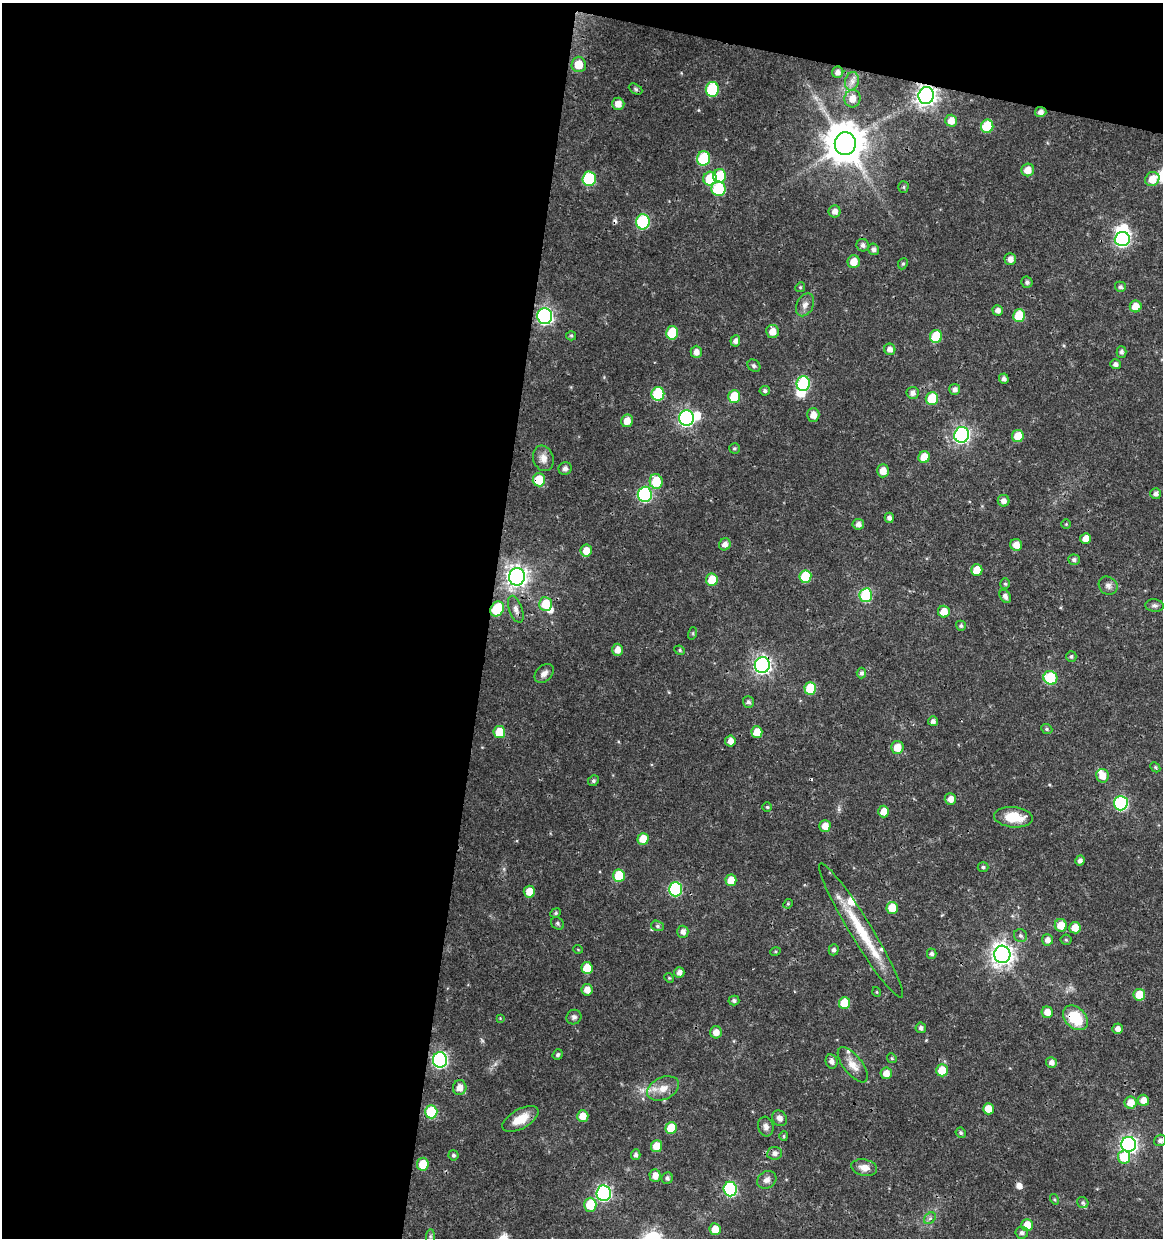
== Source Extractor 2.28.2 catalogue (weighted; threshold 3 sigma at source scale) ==
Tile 1 of 4 x 4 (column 1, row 1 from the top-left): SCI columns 283-1443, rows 3707-4942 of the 5147 x 4948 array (HDU 1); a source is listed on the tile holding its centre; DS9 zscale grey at full resolution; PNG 1165 x 1240 px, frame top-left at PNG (2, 3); each listed source drawn as its Kron ellipse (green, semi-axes under 4 px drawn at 4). Shown black and unused: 45% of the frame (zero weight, under 3 of 4 exposures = <1% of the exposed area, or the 3 px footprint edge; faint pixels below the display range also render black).
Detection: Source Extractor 2.28.2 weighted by HDU 2 'WHT'; one run over the whole footprint, this tile lists its part. Background 0.0216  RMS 0.002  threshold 0.00884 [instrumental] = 3 sigma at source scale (4.5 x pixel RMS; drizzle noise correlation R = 1.50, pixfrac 1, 0.0396/0.0396 arcsec/px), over >= 5 px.
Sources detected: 211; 4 inside a brighter object's white glare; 3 cosmic-ray / hot-pixel residue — neither listed nor drawn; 6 inside a brighter listed object's ellipse — not listed separately; the other 198 listed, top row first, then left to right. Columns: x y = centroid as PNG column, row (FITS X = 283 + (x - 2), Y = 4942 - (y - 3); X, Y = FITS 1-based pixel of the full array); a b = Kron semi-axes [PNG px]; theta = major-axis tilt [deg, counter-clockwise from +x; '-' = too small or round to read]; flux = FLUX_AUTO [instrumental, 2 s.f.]
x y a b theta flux
579 64 8 7 - 3.5
838 72 6 5 - 0.83
852 81 9 7 76 0.92
636 89 7 5 -28 0.35
712 89 7 6 - 13
926 96 8 8 - 130
852 99 9 8 - 1.7
618 104 6 6 - 1.6
1041 112 6 5 - 0.92
951 121 6 5 - 1.7
987 126 6 6 - 8.6
845 144 11 10 - 640
704 158 7 6 - 12
1028 170 6 6 - 2.1
719 176 7 6 - 6.7
589 179 7 7 - 15
710 179 7 6 - 6.4
1152 179 7 6 - 3.2
903 187 5 5 - 0.3
718 189 7 7 - 12
835 211 6 6 - 1
643 222 7 7 - 21
1122 239 7 7 - 37
863 245 6 6 - 0.64
873 249 6 5 - 0.64
1010 259 6 5 - 1.3
854 262 6 6 - 2.5
903 264 6 4 67 0.31
1027 282 6 5 - 0.5
800 287 5 4 - 0.25
1120 287 5 5 - 0.44
805 305 12 8 63 1.1
1136 306 6 6 - 2.9
998 310 5 5 - 0.84
545 316 8 7 - 57
1019 316 6 6 - 6.4
772 332 6 6 - 2
672 333 6 6 - 8
571 336 5 4 - 0.26
936 336 6 6 - 8.4
735 341 5 5 - 0.73
890 349 6 5 - 1
696 352 6 5 - 1.1
1122 352 5 5 - 0.51
1115 364 5 5 - 0.67
754 366 7 5 -39 0.42
1004 379 5 4 - 0.7
803 384 7 6 - 19
955 389 5 5 - 0.75
765 391 5 5 - 0.48
913 393 6 6 - 0.84
658 394 7 6 - 13
734 397 6 6 - 6.5
932 399 6 6 - 7.4
813 415 7 6 - 1.5
686 418 8 7 - 55
627 421 6 6 - 1.9
962 435 8 7 - 64
1018 436 6 6 - 3.4
734 448 5 5 - 0.32
924 457 6 5 - 3.4
543 458 13 10 -71 1.5
565 468 6 6 - 0.62
883 471 6 6 - 2
539 480 6 6 - 5.4
656 482 7 6 - 6.7
645 494 7 7 - 32
1155 494 5 5 - 0.7
1004 501 6 5 - 0.92
889 518 5 4 - 0.6
858 524 6 5 - 0.85
1066 524 4 4 - 0.22
1086 539 5 5 - 1.7
725 544 6 5 - 1
1016 545 6 6 - 1.9
586 551 6 5 - 2.5
1074 560 5 5 - 0.52
977 570 6 6 - 2.8
517 577 8 8 - 140
805 577 6 6 - 8.7
712 580 6 6 - 4.6
1005 584 5 5 - 0.33
1108 586 10 8 -38 0.91
866 595 7 6 - 17
1005 596 7 5 -59 0.74
545 604 7 6 - 5.1
1154 606 9 6 -5 0.58
497 609 8 6 53 9.8
516 609 14 6 -70 1
944 612 6 6 - 2.8
961 626 5 5 - 0.39
693 633 6 4 72 0.25
617 650 6 5 - 1.6
680 650 5 4 - 0.28
1071 656 5 5 - 0.39
762 665 8 7 - 80
544 673 11 7 45 1.1
861 673 5 4 - 0.52
1050 678 7 6 - 12
810 689 6 6 - 7.8
748 702 6 5 - 0.5
933 721 5 5 - 0.67
1047 729 6 4 -24 0.36
499 732 6 6 - 4.6
757 732 6 5 - 3.4
730 741 5 5 - 1.3
897 747 6 6 - 2.8
1155 767 6 4 -46 0.26
1102 776 7 6 - 2.1
593 781 5 5 - 0.39
950 799 6 5 - 1.5
1121 803 7 7 - 29
767 807 5 4 - 0.28
884 811 6 5 - 2.5
1013 817 19 10 -5 5
825 826 5 5 - 2.3
643 839 6 5 - 3.3
1080 860 5 4 - 0.69
983 867 5 5 - 0.39
619 876 6 6 - 7.3
731 880 6 5 - 3.1
675 889 7 6 - 22
529 892 6 5 - 2.4
788 904 5 4 - 0.24
892 908 6 5 - 4
556 913 5 4 - 0.29
558 923 7 5 -47 0.44
1061 925 6 6 - 3.1
658 926 6 5 - 0.4
1075 928 5 5 - 2.6
861 931 79 11 -59 9.8
683 932 6 5 - 0.91
1020 936 7 6 - 0.51
1047 940 5 5 - 1.1
1066 940 5 5 - 0.27
578 949 5 3 - 0.15
834 950 5 5 - 0.54
775 952 5 3 - 0.21
932 954 5 5 - 0.54
1002 954 9 8 - 150
587 968 6 5 - 4
679 972 5 5 - 0.92
669 978 5 4 - 0.23
587 990 6 5 - 1.5
877 992 5 3 - 0.17
1139 995 6 5 - 4.6
734 1000 5 5 - 0.45
844 1003 6 5 - 5.1
1047 1012 6 5 - 2
574 1017 7 7 - 0.6
500 1018 4 4 - 0.16
1075 1018 14 10 -44 7
921 1028 5 5 - 0.61
1118 1029 5 5 - 1
716 1032 6 6 - 1.6
558 1055 5 5 - 0.37
892 1058 5 4 - 0.27
440 1060 8 7 - 50
831 1061 7 6 - 0.86
1051 1062 5 5 - 0.99
853 1065 21 9 -52 2.3
942 1070 6 6 - 4.2
886 1073 6 5 - 1.9
460 1088 7 6 - 1.7
663 1088 17 11 23 2.5
1143 1100 6 5 - 2
1131 1103 6 6 - 2.8
988 1109 5 5 - 2.8
431 1112 6 6 - 13
583 1116 5 5 - 2.3
780 1118 8 7 - 0.94
520 1119 20 9 29 3.5
766 1127 10 7 -75 0.93
671 1128 6 5 - 5
961 1133 5 5 - 0.39
784 1136 5 4 - 0.27
1160 1140 6 5 - 0.64
1129 1144 7 7 - 75
656 1146 6 5 - 2.8
775 1153 7 6 - 0.88
453 1155 5 5 - 0.41
636 1155 5 4 - 0.58
1124 1157 6 6 - 5.4
423 1164 6 6 - 4
864 1168 13 8 -11 1.6
655 1176 6 5 - 1.6
667 1178 6 5 - 0.54
767 1180 10 8 36 0.99
730 1189 7 6 - 29
604 1193 7 7 - 49
1055 1199 5 4 - 0.26
1083 1203 6 5 - 0.35
590 1205 7 6 - 5.9
930 1218 7 5 43 0.48
1027 1225 6 6 - 2.9
715 1229 6 5 - 2.8
1022 1233 6 6 - 0.58
430 1236 7 4 89 0.37
Overlapping masked pixels (flux is a lower limit): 7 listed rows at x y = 926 96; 1041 112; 589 179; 539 480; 497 609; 762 665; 1075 1018